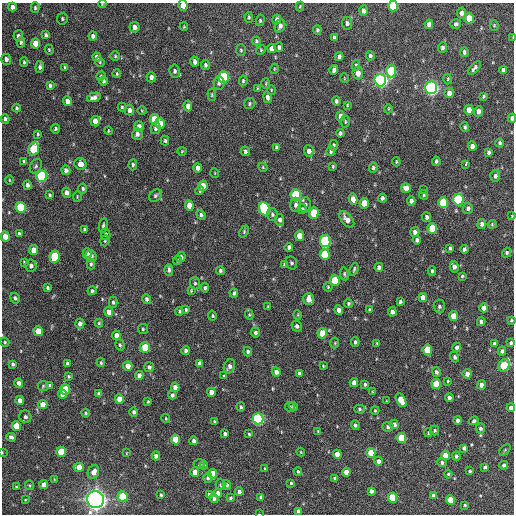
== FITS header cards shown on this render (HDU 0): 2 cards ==
NAXIS1  =                  512 / Axis length
NAXIS2  =                  512 / Axis length

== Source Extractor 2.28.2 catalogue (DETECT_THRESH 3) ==
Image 512 x 512 px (HDU 0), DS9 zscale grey, 1 PNG px = 1 image px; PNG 516 x 516 px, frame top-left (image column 1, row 512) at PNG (2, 3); each listed source drawn as its Kron ellipse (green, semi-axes under 4 px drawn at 4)
Background 1210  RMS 35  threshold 104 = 3 sigma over >= 5 px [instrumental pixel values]
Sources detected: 369; all 369 listed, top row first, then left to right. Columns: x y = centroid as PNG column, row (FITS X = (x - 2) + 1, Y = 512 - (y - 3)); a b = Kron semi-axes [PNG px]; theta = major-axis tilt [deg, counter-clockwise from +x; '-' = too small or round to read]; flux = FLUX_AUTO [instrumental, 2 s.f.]
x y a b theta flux
102 4 4 3 - 1.8e+03
183 5 5 4 - 2.4e+04
300 6 5 4 - 2.2e+03
393 6 5 5 - 7.9e+04
12 7 4 4 - 9.4e+03
35 8 5 4 - 3.4e+03
363 11 5 4 - 9.1e+03
462 13 5 4 - 1.2e+04
249 17 5 4 - 3.3e+03
469 18 5 4 - 4.6e+04
62 19 6 5 - 3.5e+03
277 19 5 4 - 6.9e+03
260 21 5 4 - 3.5e+03
347 23 6 5 - 6.5e+03
429 24 5 4 - 1.1e+04
456 24 5 5 - 5.5e+03
494 25 5 4 - 2.6e+03
280 26 7 5 70 8.0e+03
134 27 5 5 - 1.0e+04
184 27 4 3 - 2.4e+03
317 30 4 3 - 3.7e+03
46 35 4 3 - 5.8e+03
18 36 5 4 - 5.0e+03
93 36 4 4 - 7.7e+03
334 37 4 3 - 4.9e+03
513 37 4 2 - 1.6e+03
256 41 4 3 - 3.0e+03
21 42 5 3 - 4.3e+03
35 43 5 4 - 3.1e+04
279 47 5 3 - 5.2e+03
272 48 5 4 - 1.4e+04
443 48 5 4 - 6.0e+03
49 50 5 4 - 2.4e+03
241 50 6 5 - 3.3e+03
261 50 5 4 - 2.6e+03
464 52 5 3 - 5.7e+03
115 56 4 4 - 3.1e+03
370 56 4 4 - 4.7e+03
97 57 4 4 - 8.7e+03
339 57 4 3 - 6.7e+03
6 59 5 5 - 8.7e+03
24 62 4 3 - 3.2e+03
100 62 5 4 - 2.6e+03
195 62 5 4 - 9.8e+03
205 65 5 4 - 5.2e+03
356 65 5 4 - 3.8e+03
40 67 6 4 83 6.5e+03
65 67 3 3 - 3.0e+03
474 68 8 4 48 7.1e+03
274 69 5 3 - 1.9e+03
334 70 5 3 - 7.3e+03
503 70 4 4 - 7.2e+03
175 71 6 5 - 6.6e+03
391 71 6 5 - 1.2e+05
358 73 6 5 - 1.6e+04
117 74 4 3 - 2.7e+03
101 76 5 4 - 2.5e+03
151 77 5 4 - 9.0e+03
224 77 6 5 - 1.9e+05
344 78 5 3 - 1.8e+03
448 79 5 3 - 2.4e+03
380 80 6 5 - 7.7e+05
104 81 5 4 - 4.9e+03
243 81 5 3 - 3.6e+03
219 83 6 5 - 6.9e+03
266 83 5 3 - 2.1e+03
50 85 4 3 - 4.6e+03
257 88 3 2 - 1.8e+03
431 88 6 5 - 7.6e+05
271 90 5 3 - 2.3e+03
449 93 5 4 - 1.4e+04
212 95 6 4 -85 2.8e+03
483 96 4 3 - 3.1e+03
94 97 7 4 14 1.1e+04
267 97 6 4 -79 7.5e+03
67 101 5 4 - 1.6e+04
336 101 4 3 - 4.6e+03
249 104 5 5 - 3.9e+03
347 105 4 3 - 2.1e+03
188 106 5 4 - 1.1e+04
122 107 4 4 - 2.9e+03
17 108 4 3 - 3.5e+03
388 109 4 3 - 1.9e+03
129 110 5 5 - 1.0e+04
469 110 5 4 - 2.1e+04
142 111 5 3 - 1.9e+03
478 111 5 4 - 1.2e+04
340 116 5 4 - 1.6e+04
512 118 4 3 - 8.2e+03
5 119 4 4 - 6.2e+03
154 119 5 4 - 5.2e+04
95 121 5 4 - 2.1e+04
345 122 6 4 -90 2.9e+03
160 123 5 5 - 3.5e+04
139 126 5 4 - 1.0e+04
465 127 5 4 - 3.7e+03
155 128 6 5 - 7.1e+03
55 129 5 4 - 4.1e+03
108 131 4 2 - 2.2e+03
340 133 4 3 - 4.6e+03
38 134 4 3 - 2.8e+03
137 134 6 5 - 6.8e+03
165 141 5 3 - 3.6e+03
500 143 4 3 - 4.4e+03
334 145 5 4 - 3.9e+03
472 146 4 4 - 1.1e+04
276 147 4 3 - 3.8e+03
34 149 7 5 73 1.1e+05
182 151 4 4 - 2.5e+03
245 151 4 3 - 5.0e+03
309 151 6 5 - 1.0e+04
331 151 5 3 - 4.4e+03
488 152 4 3 - 4.9e+03
436 161 4 3 - 4.2e+03
24 162 4 3 - 5.0e+03
396 162 4 3 - 2.3e+03
80 164 6 6 - 1.8e+04
466 164 4 3 - 1.1e+04
133 165 5 3 - 4.4e+03
36 166 7 5 60 4.5e+03
333 166 3 2 - 2.4e+03
263 167 4 4 - 2.2e+03
198 168 5 4 - 1.1e+04
373 168 5 4 - 4.2e+03
66 170 5 4 - 7.7e+03
215 173 5 3 - 1.7e+03
42 176 5 5 - 1.7e+05
495 176 6 5 - 6.4e+03
9 180 4 3 - 1.8e+03
27 185 5 4 - 7.3e+03
203 186 5 4 - 2.8e+04
406 188 5 4 - 1.8e+04
83 189 5 4 - 4.2e+03
423 189 2 2 - 2.3e+03
200 191 4 4 - 3.2e+03
67 193 5 4 - 1.1e+04
50 195 4 3 - 3.4e+03
296 195 6 5 - 1.6e+05
424 195 5 4 - 3.5e+03
155 196 7 5 46 5.1e+03
77 197 5 3 - 2.2e+03
382 198 4 3 - 5.9e+03
353 199 5 4 - 2.0e+04
458 199 6 5 - 2.4e+05
411 201 4 4 - 7.7e+03
364 203 5 4 - 3.8e+04
443 203 5 5 - 9.7e+04
189 205 5 4 - 3.2e+04
296 205 7 5 -90 8.4e+03
305 205 7 5 82 6.1e+03
21 207 5 5 - 1.4e+05
468 208 6 5 - 7.3e+03
264 209 7 5 -65 2.3e+05
302 209 5 4 - 4.7e+03
314 213 5 5 - 6.4e+04
272 214 6 5 - 4.5e+03
201 215 5 4 - 4.7e+03
512 216 4 3 - 1.8e+03
426 217 5 4 - 5.7e+03
347 219 10 5 -52 1.6e+04
280 220 6 4 -86 7.3e+03
482 224 5 4 - 6.5e+03
492 224 4 4 - 2.5e+03
103 225 7 4 80 4.0e+03
432 228 5 5 - 6.7e+04
85 229 4 3 - 4.7e+03
244 232 6 4 66 3.3e+03
415 232 5 4 - 9.1e+03
19 234 4 3 - 4.9e+03
106 234 6 4 -76 5.2e+03
300 236 5 4 - 4.1e+04
5 237 5 4 - 3.1e+04
417 240 4 4 - 6.3e+03
105 241 6 4 71 3.2e+03
325 241 6 5 - 2.4e+05
289 247 4 4 - 8.0e+03
450 248 4 3 - 3.5e+03
464 249 4 3 - 5.2e+03
34 250 5 4 - 2.9e+04
507 253 5 4 - 4.3e+03
87 254 5 4 - 5.9e+03
325 254 5 5 - 9.9e+04
54 256 6 5 - 1.0e+05
91 256 6 5 - 6.3e+03
181 257 5 4 - 6.8e+03
177 260 4 3 - 2.6e+03
24 262 4 4 - 2.6e+03
291 263 7 5 -63 4.3e+03
91 264 5 4 - 3.6e+03
284 264 4 3 - 2.4e+03
31 266 6 5 - 9.4e+03
379 267 4 4 - 7.5e+03
454 267 5 4 - 1.1e+04
354 269 6 3 71 3.7e+03
169 270 6 4 -89 5.9e+03
220 271 4 4 - 4.5e+03
432 271 5 3 - 3.8e+03
344 274 6 4 -80 3.9e+03
462 276 3 3 - 3.1e+03
335 280 5 4 - 7.2e+04
195 283 6 5 - 4.0e+03
328 287 4 4 - 2.4e+03
48 288 4 3 - 3.9e+03
205 288 4 4 - 4.8e+03
92 291 4 4 - 4.1e+03
191 291 4 3 - 2.1e+03
234 293 4 3 - 4.9e+03
423 297 4 4 - 1.8e+04
15 298 5 4 - 5.8e+03
147 299 5 4 - 5.8e+03
309 299 6 5 - 2.0e+04
113 302 5 4 - 3.9e+03
400 302 4 3 - 4.2e+03
348 303 5 4 - 3.8e+03
439 306 6 5 - 5.8e+03
268 307 3 3 - 2.8e+03
484 308 4 4 - 2.0e+04
186 310 4 3 - 3.6e+03
339 310 4 4 - 1.2e+04
369 310 4 3 - 3.3e+03
179 311 4 4 - 3.5e+03
109 312 5 4 - 1.8e+04
392 312 5 4 - 9.6e+03
249 315 5 4 - 3.0e+03
298 315 5 3 - 2.2e+03
212 316 5 4 - 3.6e+03
454 316 5 4 - 3.6e+04
511 320 4 3 - 2.7e+03
481 322 4 4 - 7.9e+03
99 323 4 4 - 2.8e+03
80 324 5 4 - 1.0e+04
297 326 5 5 - 6.9e+03
143 329 5 5 - 3.3e+03
38 331 5 4 - 4.2e+04
255 333 5 4 - 6.2e+03
322 333 5 4 - 4.7e+04
116 335 4 4 - 1.4e+04
5 342 5 4 - 2.9e+03
355 342 5 3 - 4.8e+03
335 343 5 3 - 2.3e+03
377 343 3 3 - 2.3e+03
511 343 4 3 - 4.8e+03
495 344 4 3 - 7.1e+03
120 345 6 4 -74 3.8e+03
145 347 5 5 - 7.9e+04
457 347 5 4 - 1.0e+04
427 350 5 4 - 6.0e+04
186 351 4 3 - 6.4e+03
502 351 4 4 - 6.1e+03
248 352 5 4 - 4.9e+03
455 357 5 4 - 5.8e+03
67 363 4 3 - 4.5e+03
101 363 4 3 - 3.0e+03
199 363 4 3 - 5.9e+03
13 364 4 3 - 5.3e+03
504 365 7 5 58 1.0e+05
128 366 5 4 - 1.7e+04
229 366 7 5 66 8.9e+03
323 366 4 3 - 2.1e+03
149 367 5 5 - 6.9e+03
276 372 5 4 - 1.1e+04
436 372 5 4 - 5.7e+03
299 373 4 3 - 4.3e+03
467 374 5 4 - 1.3e+04
139 375 4 4 - 1.0e+04
69 376 3 3 - 2.7e+03
224 376 3 3 - 2.5e+03
448 381 4 4 - 2.3e+03
354 382 4 4 - 1.3e+04
19 383 4 4 - 9.9e+03
365 384 3 3 - 3.7e+03
436 384 5 4 - 5.2e+04
481 385 4 4 - 1.4e+04
43 386 5 5 - 3.0e+03
50 386 4 4 - 6.8e+03
175 387 4 4 - 1.2e+04
65 389 5 5 - 8.1e+04
211 392 4 4 - 1.5e+04
373 392 4 3 - 2.2e+03
99 393 4 4 - 5.2e+03
62 394 4 4 - 2.5e+04
172 395 4 4 - 5.6e+03
449 398 4 4 - 8.4e+03
119 399 5 4 - 2.4e+04
20 400 4 4 - 1.3e+04
401 400 7 4 -64 4.8e+04
386 401 4 2 - 1.3e+03
148 402 4 3 - 2.8e+03
43 404 4 4 - 2.7e+04
293 406 5 4 - 3.6e+03
241 407 4 3 - 3.7e+03
290 407 5 4 - 4.0e+03
511 408 4 4 - 1.1e+04
359 409 5 4 - 3.4e+03
375 411 4 3 - 2.6e+03
134 412 5 4 - 6.1e+03
86 413 4 4 - 3.1e+03
25 417 6 6 - 7.6e+03
166 418 5 3 - 2.3e+03
258 419 5 5 - 3.4e+05
458 420 4 4 - 8.1e+03
474 421 5 4 - 4.2e+03
215 422 3 3 - 4.0e+03
394 424 5 4 - 9.8e+03
355 425 5 4 - 6.1e+03
16 426 5 4 - 4.4e+04
388 427 5 5 - 5.1e+03
480 428 5 4 - 5.6e+03
435 430 5 4 - 3.5e+03
318 431 4 3 - 2.2e+03
428 433 4 3 - 2.9e+03
225 434 4 3 - 6.0e+03
249 434 3 3 - 2.6e+03
11 437 5 4 - 6.9e+03
401 438 5 4 - 7.0e+04
175 439 5 4 - 5.1e+04
194 441 4 4 - 7.6e+03
464 448 4 4 - 6.9e+03
505 450 7 4 46 2.8e+03
2 452 4 2 - 1.7e+03
61 452 5 5 - 8.0e+04
301 452 4 4 - 2.1e+03
126 453 4 2 - 1.4e+03
371 453 5 4 - 4.5e+04
337 454 4 4 - 1.8e+04
445 455 4 4 - 2.7e+04
156 456 4 4 - 1.1e+04
456 456 4 3 - 4.4e+03
378 461 4 4 - 1.1e+04
442 462 5 4 - 5.7e+03
199 464 5 4 - 5.0e+03
204 465 4 4 - 3.7e+03
504 465 4 4 - 8.0e+03
79 467 5 4 - 2.8e+04
485 467 4 3 - 4.3e+03
265 468 3 2 - 2.1e+03
298 471 4 3 - 3.5e+03
470 471 4 3 - 3.6e+03
93 472 7 5 66 1.9e+04
195 472 4 4 - 2.1e+04
346 472 4 4 - 2.1e+04
213 474 5 4 - 3.9e+04
448 474 4 4 - 3.1e+03
208 478 5 4 - 4.7e+03
335 478 4 3 - 5.4e+03
54 479 3 2 - 1.4e+03
291 483 3 3 - 2.6e+03
29 485 5 4 - 2.5e+03
44 485 4 4 - 2.2e+04
220 485 5 5 - 3.5e+03
227 485 5 4 - 6.0e+03
16 487 3 2 - 2.2e+03
371 491 4 4 - 8.4e+03
239 492 4 4 - 9.4e+03
218 493 4 4 - 1.2e+04
209 494 4 3 - 4.4e+03
161 495 4 3 - 3.1e+03
434 495 4 4 - 1.1e+04
123 496 5 5 - 8.5e+04
261 497 4 3 - 5.4e+03
214 498 5 4 - 6.6e+03
230 498 4 3 - 3.7e+03
392 498 5 4 - 9.1e+04
95 499 8 8 - 1.5e+06
25 500 4 2 - 1.8e+03
450 500 5 4 - 4.8e+04
465 505 3 3 - 2.8e+03
298 511 4 4 - 8.2e+03
259 514 3 2 - 1.5e+03
At the frame edge (FLAGS 8, measured only in part): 12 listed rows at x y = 102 4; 183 5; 393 6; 513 37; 512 118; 512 216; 511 320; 511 343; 511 408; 2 452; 95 499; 259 514